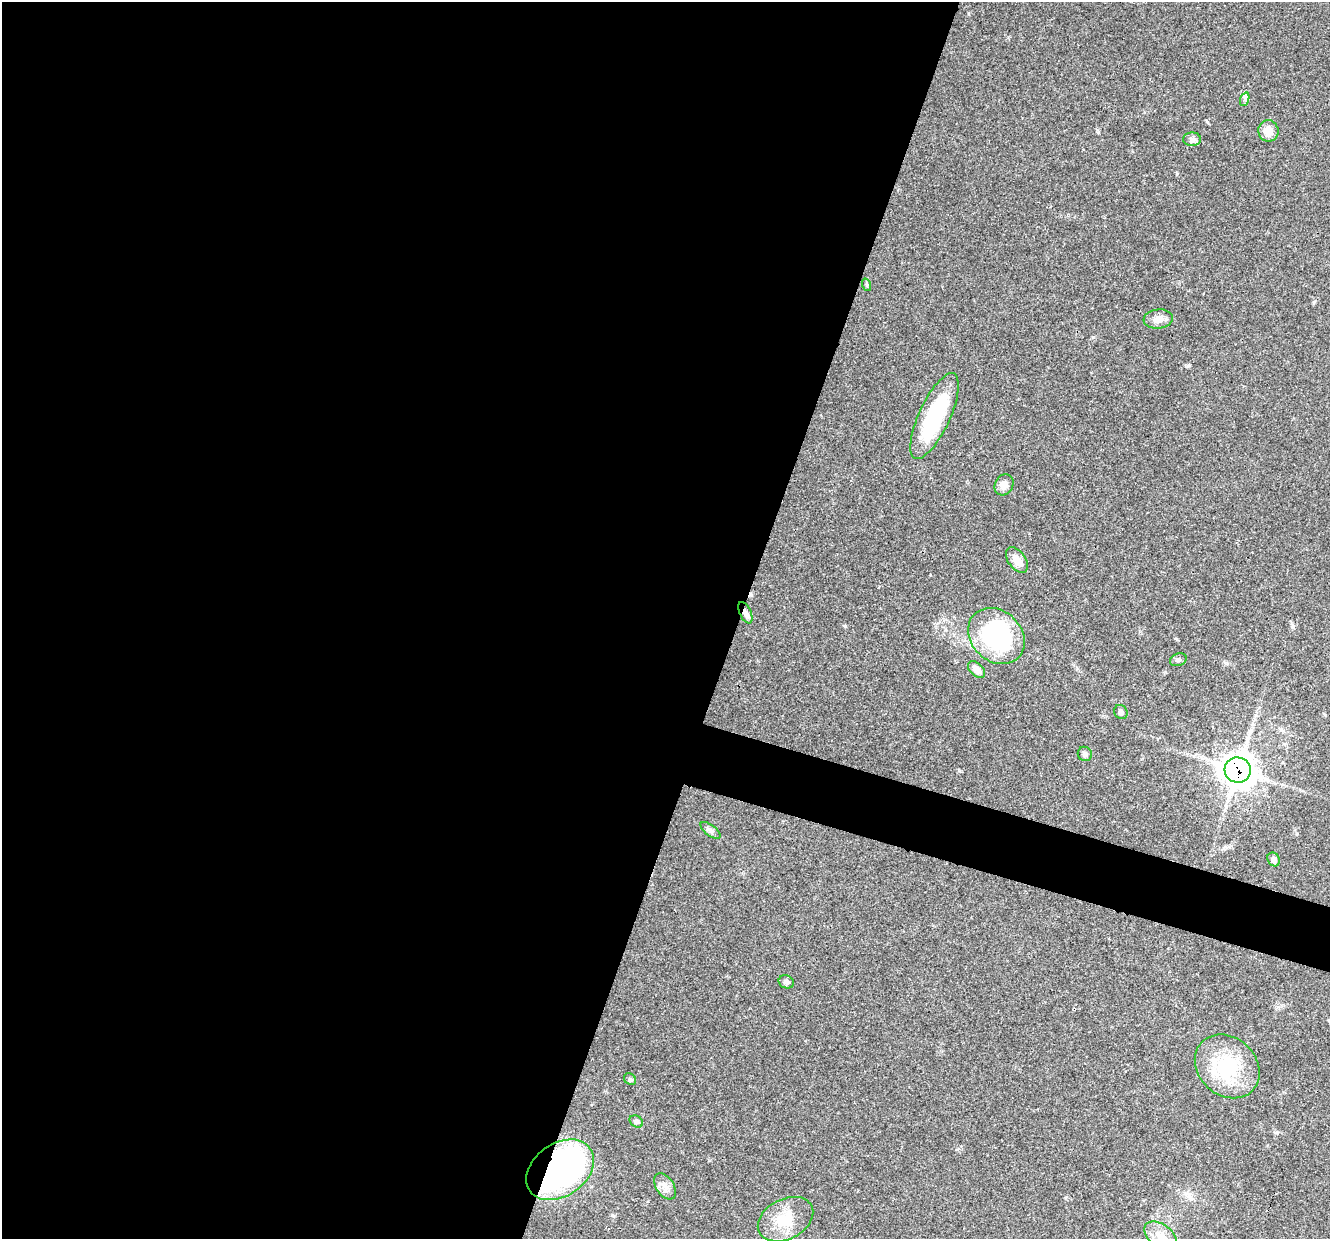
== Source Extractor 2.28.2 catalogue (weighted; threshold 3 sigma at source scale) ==
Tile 5 of 4 x 4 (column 1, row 2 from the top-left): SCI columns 8-1335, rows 2731-3967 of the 5321 x 5335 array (HDU 1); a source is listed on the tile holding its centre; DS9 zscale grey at full resolution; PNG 1332 x 1241 px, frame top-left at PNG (2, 2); each listed source drawn as its Kron ellipse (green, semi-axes under 4 px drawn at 4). Shown black and unused: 58% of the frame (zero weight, under 3 of 4 exposures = <1% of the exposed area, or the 3 px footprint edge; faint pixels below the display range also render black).
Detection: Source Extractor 2.28.2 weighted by HDU 2 'WHT'; one run over the whole footprint, this tile lists its part. Background 0.0537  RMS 0.0049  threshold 0.0218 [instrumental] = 3 sigma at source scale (4.5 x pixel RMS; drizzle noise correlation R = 1.50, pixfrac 1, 0.05/0.05 arcsec/px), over >= 5 px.
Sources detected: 27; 1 inside a brighter object's white glare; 1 cosmic-ray / hot-pixel residue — neither listed nor drawn; the other 25 listed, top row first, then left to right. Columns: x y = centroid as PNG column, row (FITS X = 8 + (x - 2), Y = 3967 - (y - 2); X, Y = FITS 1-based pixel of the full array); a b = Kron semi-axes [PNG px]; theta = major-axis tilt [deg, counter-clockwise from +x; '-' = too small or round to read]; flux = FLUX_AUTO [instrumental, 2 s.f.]
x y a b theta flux
1245 99 7 4 72 1.2
1268 131 10 10 - 5.5
1192 139 9 7 2 1.9
867 285 6 4 -71 0.6
1158 319 15 9 7 3.6
934 416 47 15 65 41
1004 485 11 9 61 3.2
1017 560 14 8 -54 4.9
745 613 11 6 -65 2
996 636 31 25 -44 66
1178 660 8 6 19 1.2
977 670 10 6 -43 4.5
1121 712 7 6 - 1.7
1085 754 7 7 - 1.6
1238 770 13 12 - 610
710 830 12 5 -38 1.6
1274 859 7 5 -62 1.9
786 982 8 6 -22 1.7
1227 1066 35 29 -43 31
630 1079 6 5 - 0.8
636 1121 7 5 -32 1.2
560 1170 37 26 36 170
665 1186 14 8 -56 3.4
786 1219 29 20 27 14
1161 1236 18 11 -37 6.3
Overlapping masked pixels (flux is a lower limit): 3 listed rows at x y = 745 613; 1238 770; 560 1170
Isophote crosses this tile's border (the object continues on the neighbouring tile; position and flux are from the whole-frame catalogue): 1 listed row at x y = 1161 1236
Unlisted compact peaks at least as high as the median listed source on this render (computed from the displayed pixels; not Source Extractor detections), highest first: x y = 845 626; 1093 337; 1098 132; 612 1215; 1188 366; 959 771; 1293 626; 1177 173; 1314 302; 1277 1132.